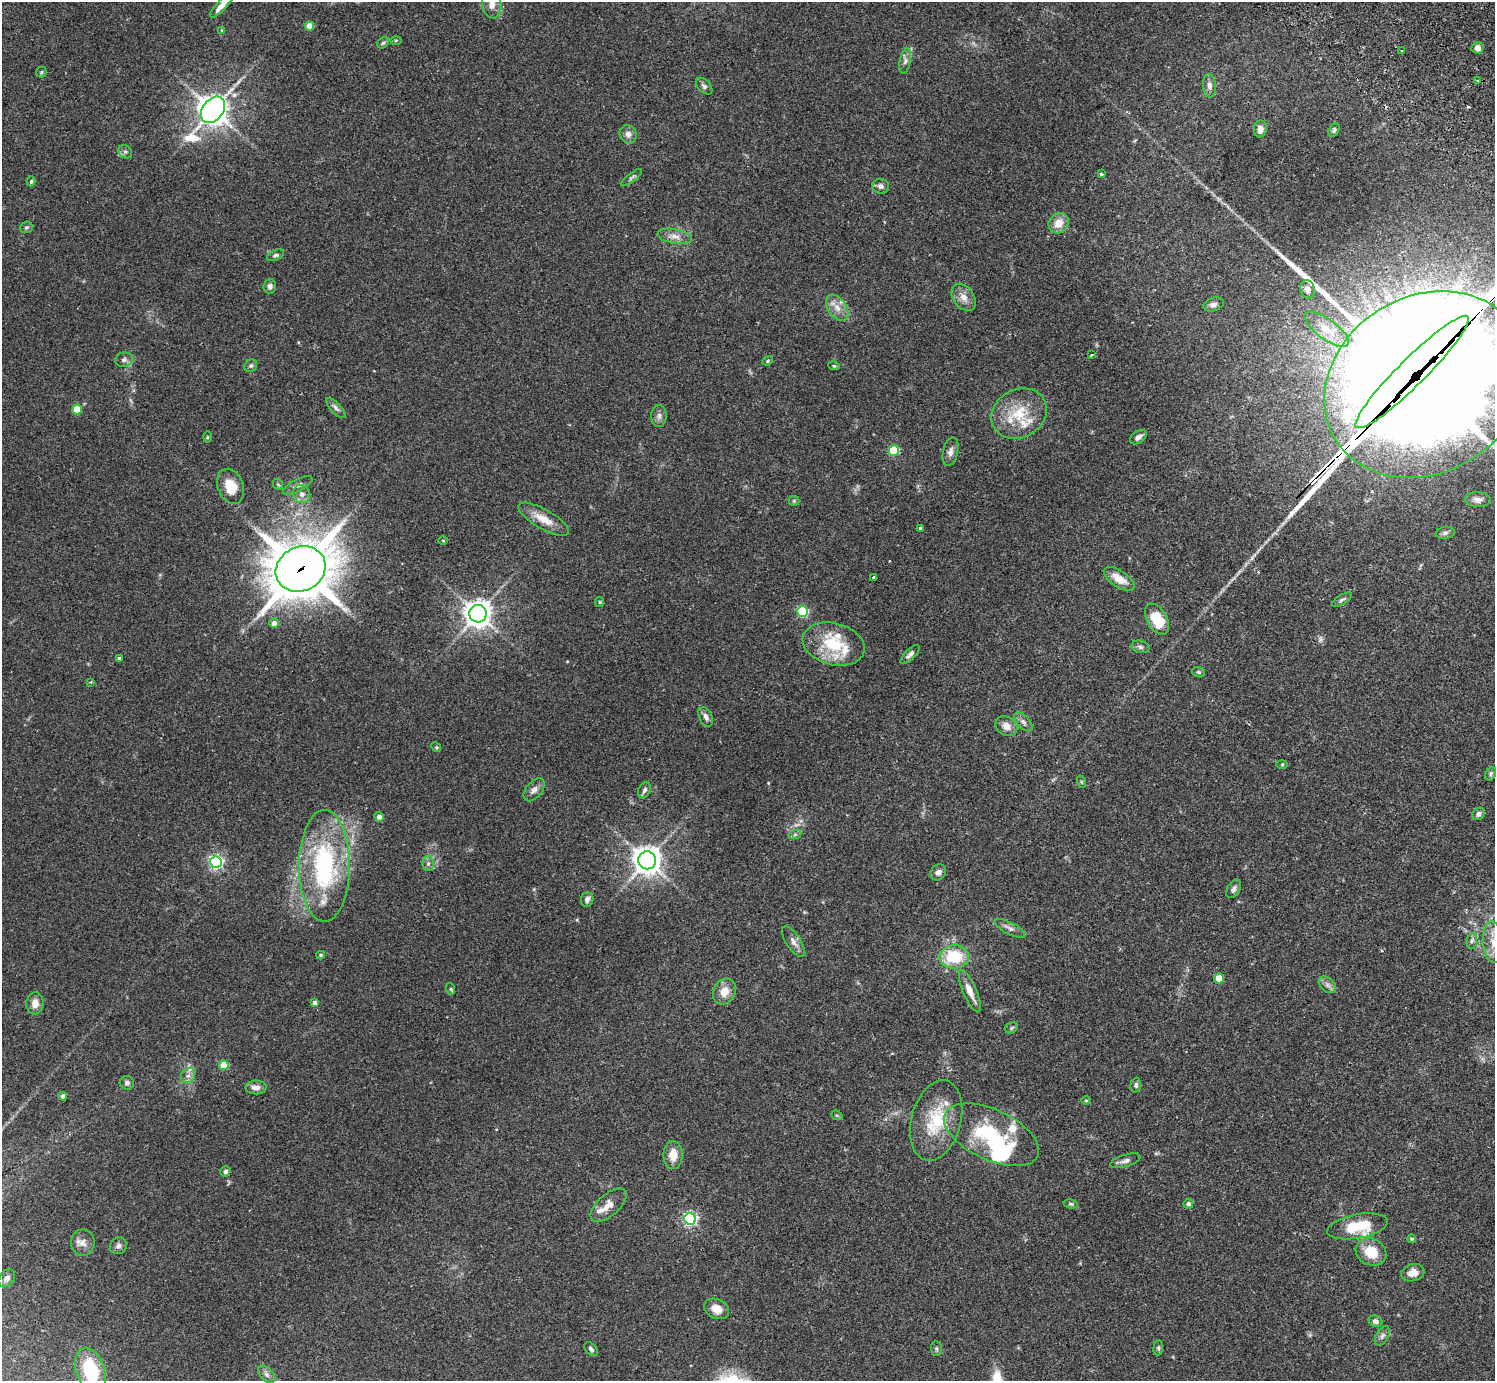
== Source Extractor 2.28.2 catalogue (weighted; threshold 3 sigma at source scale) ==
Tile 10 of 4 x 4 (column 2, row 3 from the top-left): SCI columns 1538-3030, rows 1726-3104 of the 6059 x 6069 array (HDU 1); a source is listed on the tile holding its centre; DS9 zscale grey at full resolution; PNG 1497 x 1383 px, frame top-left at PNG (2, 2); each listed source drawn as its Kron ellipse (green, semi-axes under 4 px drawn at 4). Shown black and unused: <1% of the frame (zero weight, under 2 of 3 exposures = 3% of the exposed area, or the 3 px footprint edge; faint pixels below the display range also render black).
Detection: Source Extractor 2.28.2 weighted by HDU 2 'WHT'; one run over the whole footprint, this tile lists its part. Background 0.107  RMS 0.0065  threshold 0.029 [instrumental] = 3 sigma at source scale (4.5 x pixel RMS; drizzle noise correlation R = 1.50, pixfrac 1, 0.05/0.05 arcsec/px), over >= 5 px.
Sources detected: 154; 1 too faint to see at this stretch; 3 inside a brighter object's white glare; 2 cosmic-ray / hot-pixel residue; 1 long thin detection or spike segment (spike, bleed or trail) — neither listed nor drawn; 10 inside a brighter listed object's ellipse — not listed separately; the other 137 listed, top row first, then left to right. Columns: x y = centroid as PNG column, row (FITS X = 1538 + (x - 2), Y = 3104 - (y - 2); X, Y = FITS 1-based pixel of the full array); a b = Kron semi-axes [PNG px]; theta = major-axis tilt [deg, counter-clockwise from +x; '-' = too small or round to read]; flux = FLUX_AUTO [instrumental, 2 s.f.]
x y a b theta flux
492 4 14 9 -80 5.9
221 6 16 5 47 4.7
309 26 4 4 - 11
222 30 4 4 - 0.53
396 40 5 3 - 0.74
383 43 6 5 - 1
1477 48 6 5 - 3.8
1402 51 2 2 - 0.75
905 61 13 5 79 2.2
41 72 5 5 - 0.85
1477 81 3 3 - 0.7
704 86 10 6 -45 1.7
1209 86 12 6 -84 3.1
213 110 15 10 52 760
1260 129 8 6 81 3.7
1334 130 7 5 55 1.3
628 134 9 8 - 3.4
125 152 7 6 - 1.6
1101 174 4 3 - 1.1
632 177 13 4 37 1.5
31 181 5 3 - 0.87
881 186 8 7 - 2.3
1059 223 11 9 47 7.4
26 227 6 5 - 1.2
675 236 17 7 -10 4.8
276 255 9 5 25 1.4
270 286 7 6 - 2.3
1307 289 9 7 -75 4.2
964 297 15 10 -53 5.5
1214 304 10 6 20 2.7
837 308 14 9 -55 6.2
1327 329 26 10 -36 12
1091 355 3 3 - 1.8
124 360 9 7 11 2.1
768 361 5 4 - 0.75
251 366 7 5 43 1.4
834 366 6 3 -17 0.72
1412 372 78 13 45 23000
1426 384 106 88 31 22000
336 408 13 5 -46 2.2
77 409 5 5 - 18
1019 413 29 24 30 24
659 416 11 7 89 2.7
207 437 5 3 - 0.62
1138 437 9 6 37 2.6
894 451 5 5 - 42
950 452 14 7 77 3.4
278 484 6 4 -43 0.83
298 485 16 6 27 2.9
231 486 18 12 -69 13
302 494 9 8 - 3.4
1478 500 12 7 -2 3
794 501 5 5 - 0.85
544 519 28 9 -30 9.6
920 529 4 3 - 14
1445 533 9 6 10 1.8
443 540 5 3 - 0.53
301 569 26 22 28 2600
874 577 3 3 - 1.7
1119 579 17 8 -33 8.9
1342 600 11 4 31 1.7
600 602 5 4 - 0.8
802 611 5 5 - 60
478 614 8 8 - 640
1157 619 17 10 -61 19
274 623 5 5 - 3.4
834 644 31 21 -15 29
1140 647 9 6 -12 1.8
910 654 12 5 45 2.5
119 659 3 3 - 1.4
1199 672 7 5 -19 0.99
91 682 3 3 - 0.81
706 717 10 6 -65 2.7
1023 722 11 6 -47 2.5
1006 726 11 9 -33 4.9
436 747 5 4 - 0.76
1282 764 6 4 1 0.7
1491 774 7 5 62 1.3
1082 782 6 4 -71 0.8
534 790 13 8 50 3.2
644 790 8 6 64 1.7
1479 814 7 5 37 2.2
379 817 5 4 - 3.1
795 834 6 4 19 0.96
647 860 9 9 - 740
216 862 6 5 - 140
428 864 7 6 - 1.8
324 866 56 25 90 88
938 872 8 7 - 2.7
1234 889 10 6 61 2.1
587 899 8 6 75 2.7
1010 928 17 6 -28 3
1472 941 8 5 82 1.7
793 942 17 7 -57 3.7
1493 942 21 10 -87 10
321 955 4 3 - 0.9
954 957 14 11 2 26
1219 978 5 5 - 8.4
1327 985 10 6 -41 2.5
451 989 6 4 -72 0.78
970 991 22 6 -66 7.1
724 992 13 11 62 7.5
35 1003 11 8 83 5.3
315 1003 4 4 - 3.1
1011 1028 6 5 - 0.93
224 1065 5 4 - 21
188 1076 8 6 51 2.6
127 1083 7 7 - 2
1136 1085 7 5 86 1.4
256 1087 10 7 0 4
63 1096 4 4 - 3.1
1086 1100 5 3 - 0.64
837 1115 6 4 -21 0.8
936 1120 41 25 75 32
991 1135 51 25 -25 50
673 1155 14 9 90 8.6
1125 1161 15 6 16 2.7
225 1171 5 5 - 1.3
1071 1204 7 4 -9 0.97
1188 1204 5 4 - 2.1
609 1205 22 11 41 6.8
690 1219 6 5 - 130
1358 1226 31 12 10 23
1411 1239 4 4 - 0.88
83 1243 13 12 - 4.8
118 1246 9 8 - 2.5
1371 1252 16 13 -29 15
1413 1273 12 8 15 5.8
7 1278 10 7 50 2.5
717 1309 13 9 -26 6.9
1375 1321 7 5 -28 2.2
1382 1336 10 6 60 2.1
1158 1348 7 5 82 1.2
591 1349 8 5 -48 1.7
936 1349 7 5 -88 1.1
90 1371 23 14 -72 35
267 1374 10 6 -45 2.3
Overlapping masked pixels (flux is a lower limit): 3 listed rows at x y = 1412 372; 1426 384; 301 569
Isophote crosses this tile's border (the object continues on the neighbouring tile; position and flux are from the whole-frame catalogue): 5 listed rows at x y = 492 4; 221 6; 1426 384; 1493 942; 90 1371